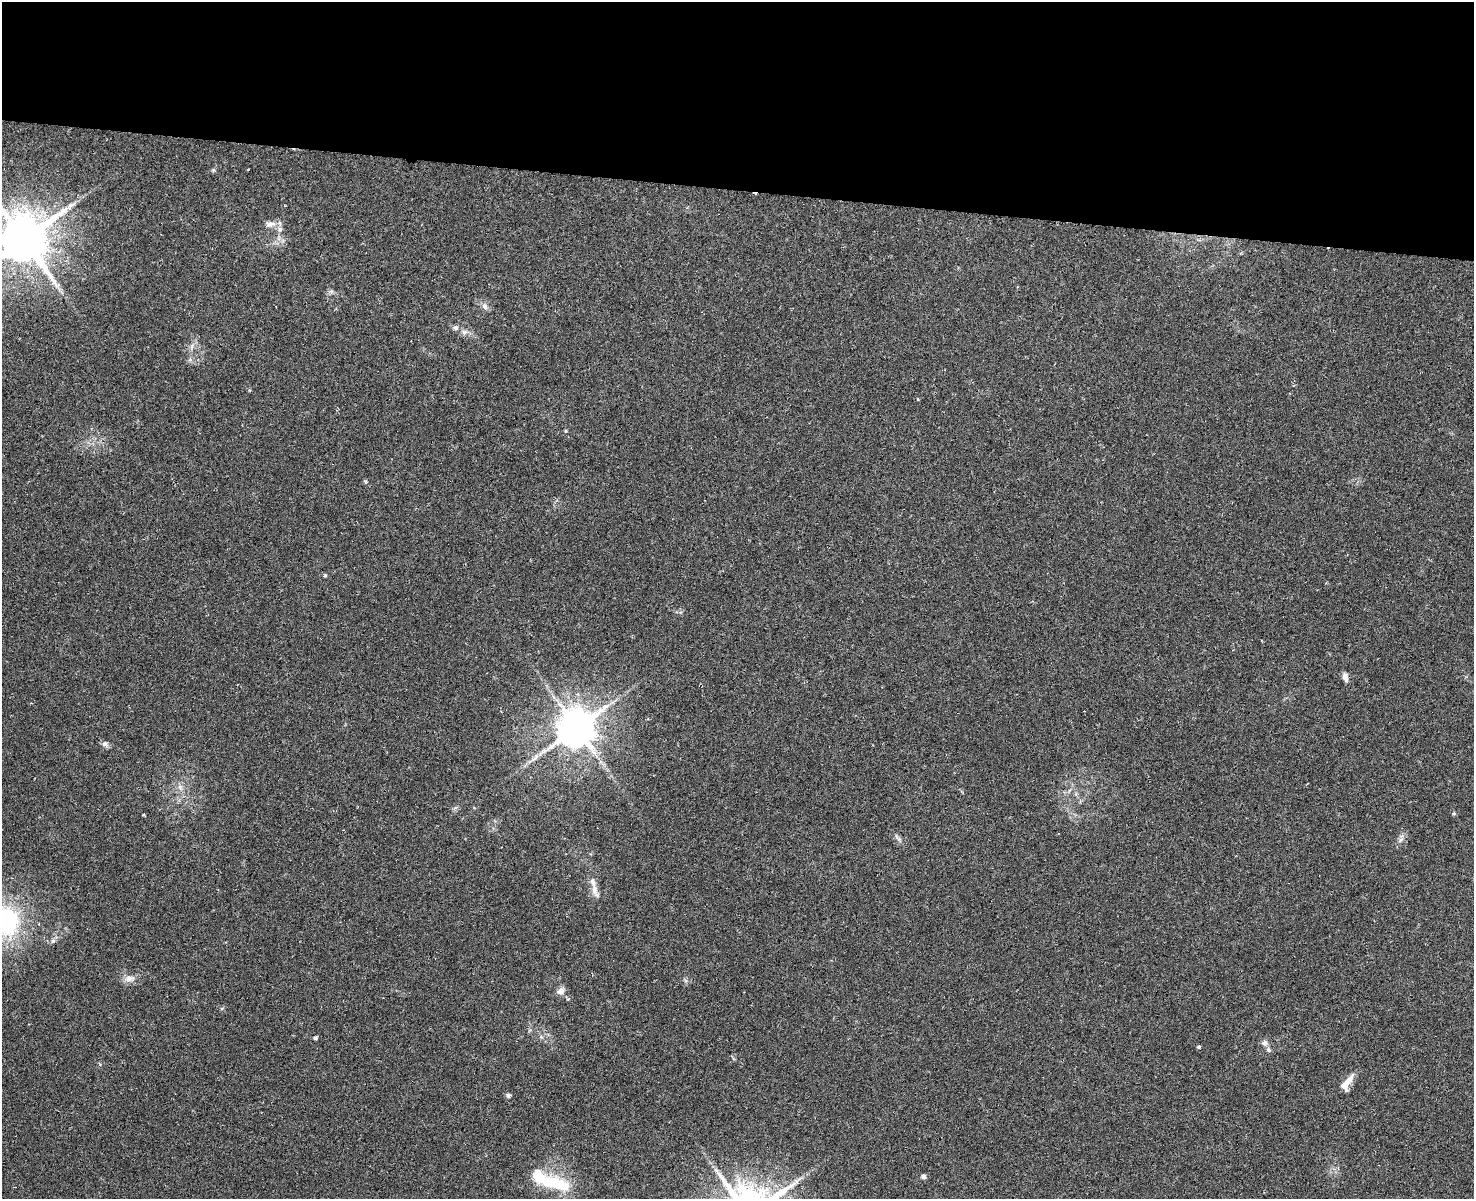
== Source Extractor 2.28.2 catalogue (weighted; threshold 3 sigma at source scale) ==
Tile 2 of 3 x 2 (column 2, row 1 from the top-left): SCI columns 1477-2948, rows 1478-2674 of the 4422 x 2925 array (HDU 1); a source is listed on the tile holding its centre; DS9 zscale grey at full resolution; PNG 1476 x 1201 px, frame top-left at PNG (2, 2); no overlay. Shown black and unused: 16% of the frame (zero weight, under 3 of 6 exposures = <1% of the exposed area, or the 3 px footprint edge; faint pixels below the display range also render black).
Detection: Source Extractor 2.28.2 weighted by HDU 2 'WHT'; one run over the whole footprint, this tile lists its part. Background 0.0739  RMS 0.0063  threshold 0.0256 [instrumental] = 3 sigma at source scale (4.09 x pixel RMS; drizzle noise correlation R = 1.36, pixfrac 0.8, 0.0396/0.0396 arcsec/px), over >= 5 px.
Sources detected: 36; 1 inside a brighter object's white glare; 1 cosmic-ray / hot-pixel residue — not listed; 5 inside a brighter listed object's ellipse — not listed separately; the other 29 listed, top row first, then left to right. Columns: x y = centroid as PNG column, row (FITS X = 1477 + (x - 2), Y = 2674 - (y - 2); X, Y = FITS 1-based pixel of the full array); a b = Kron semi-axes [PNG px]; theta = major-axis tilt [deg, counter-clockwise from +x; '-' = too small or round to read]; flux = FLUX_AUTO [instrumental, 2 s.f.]
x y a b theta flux
213 170 5 5 - 0.84
270 224 16 9 3 3.9
23 240 16 14 38 2600
485 306 9 7 -58 2.5
455 328 8 7 - 1.9
464 332 9 7 15 2.2
192 346 9 4 71 1.5
366 481 6 5 - 0.86
325 575 5 4 - 0.7
1345 677 10 6 -75 3
576 728 12 11 - 1800
105 744 10 7 -40 1.9
180 787 10 7 -74 2.6
1454 814 6 4 -19 0.69
898 838 15 4 -53 1.6
1401 839 9 4 48 1.7
594 890 24 9 -63 4.9
4 921 30 28 35 88
53 941 7 6 - 1.5
129 979 16 9 12 4.2
561 991 12 9 27 3.1
541 1037 6 4 -19 0.93
315 1038 4 4 - 1.4
1265 1043 8 8 - 2.4
1199 1047 4 4 - 1
1344 1085 11 9 85 5.3
508 1095 7 5 -56 1.2
923 1176 6 6 - 1.7
551 1182 28 19 6 20
Isophote crosses this tile's border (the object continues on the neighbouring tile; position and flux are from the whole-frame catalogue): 2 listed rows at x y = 23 240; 4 921